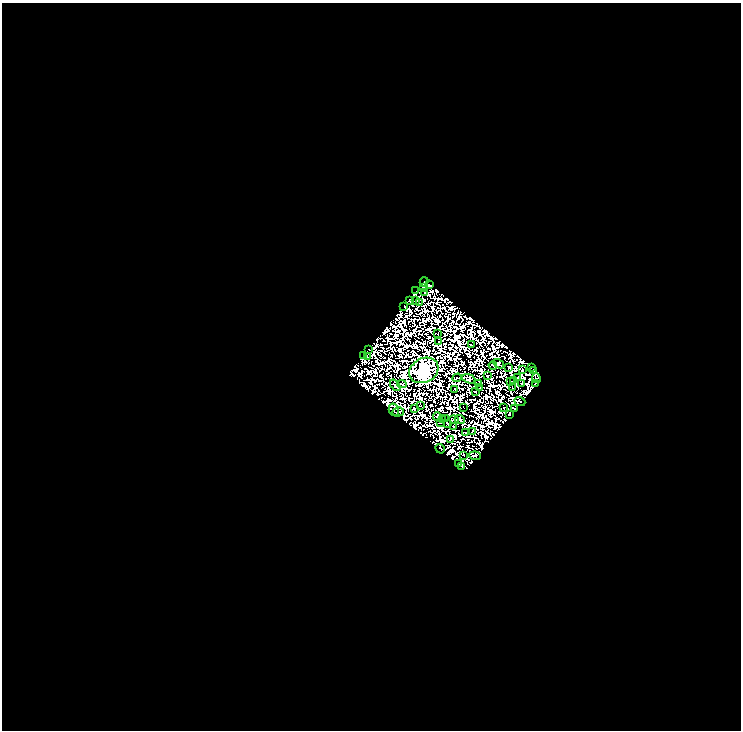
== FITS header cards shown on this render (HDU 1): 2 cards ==
NAXIS1  =                  739
NAXIS2  =                  728

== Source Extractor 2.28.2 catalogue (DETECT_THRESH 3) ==
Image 739 x 728 px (HDU 1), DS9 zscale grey, 1 PNG px = 1 image px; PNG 743 x 732 px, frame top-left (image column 1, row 728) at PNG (2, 3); each listed source drawn as its Kron ellipse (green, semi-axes under 4 px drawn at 4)
Background 0.0261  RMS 7.7e-06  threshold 2.30e-05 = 3 sigma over >= 5 px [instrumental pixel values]
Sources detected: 137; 74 with non-positive FLUX_AUTO (blend fragments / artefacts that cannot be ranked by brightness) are neither listed nor drawn; the other 63 listed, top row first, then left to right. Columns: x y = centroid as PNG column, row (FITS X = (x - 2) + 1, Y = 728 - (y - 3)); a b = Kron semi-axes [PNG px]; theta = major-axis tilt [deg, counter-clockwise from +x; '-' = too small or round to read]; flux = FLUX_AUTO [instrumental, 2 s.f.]
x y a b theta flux
424 282 4 3 - 1.7
429 285 3 3 - 1.3
423 287 3 2 - 1.1
416 290 2 2 - 0.23
424 293 4 2 - 0.6
409 300 3 3 - 0.7
416 300 3 2 - 0.3
420 302 2 2 - 1.1
404 306 3 2 - 1.1
437 334 3 2 - 0.18
438 341 2 2 - 0.062
471 345 3 2 - 1.1
368 349 3 2 - 0.28
363 355 3 3 - 2
367 357 2 2 - 0.92
499 364 6 3 -32 1.8
493 365 4 2 - 0.31
509 367 3 2 - 0.62
531 367 2 2 - 0.26
424 370 15 12 27 1200
522 370 2 2 - 0.46
534 370 4 3 - 1
487 376 3 2 - 0.27
517 377 2 2 - 0.57
457 378 5 2 - 0.31
536 378 5 2 - 2.8
469 379 7 4 -20 8.5
514 380 4 2 - 0.16
510 382 2 2 - 0.39
478 383 2 2 - 0.34
402 384 5 3 - 1.1
521 384 3 3 - 0.27
535 384 3 2 - 0.21
395 385 6 3 -52 0.82
480 388 2 2 - 0.65
512 388 2 2 - 0.03
455 389 3 2 - 0.24
475 392 3 2 - 0.57
520 401 5 2 - 0.048
420 406 3 2 - 0.056
464 407 2 2 - 0.26
504 408 2 2 - 0.73
414 409 3 2 - 0.57
514 409 3 2 - 1.1
394 410 6 5 - 4.3
398 412 6 3 17 1.7
510 415 3 2 - 0.55
437 416 4 2 - 1.3
443 419 2 2 - 0.85
446 419 4 2 - 0.59
460 419 5 3 - 1.3
454 420 5 2 - 1.9
441 423 3 2 - 0.4
447 423 4 2 - 0.087
453 426 4 2 - 1.1
472 431 3 2 - 0.53
465 432 3 2 - 0.19
450 439 3 2 - 0.76
440 449 5 2 - 0.12
463 455 2 2 - 0.73
475 456 6 3 -6 2.6
458 464 4 3 - 2.6
462 466 3 2 - 1.1
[74 non-positive-flux detections neither listed nor drawn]